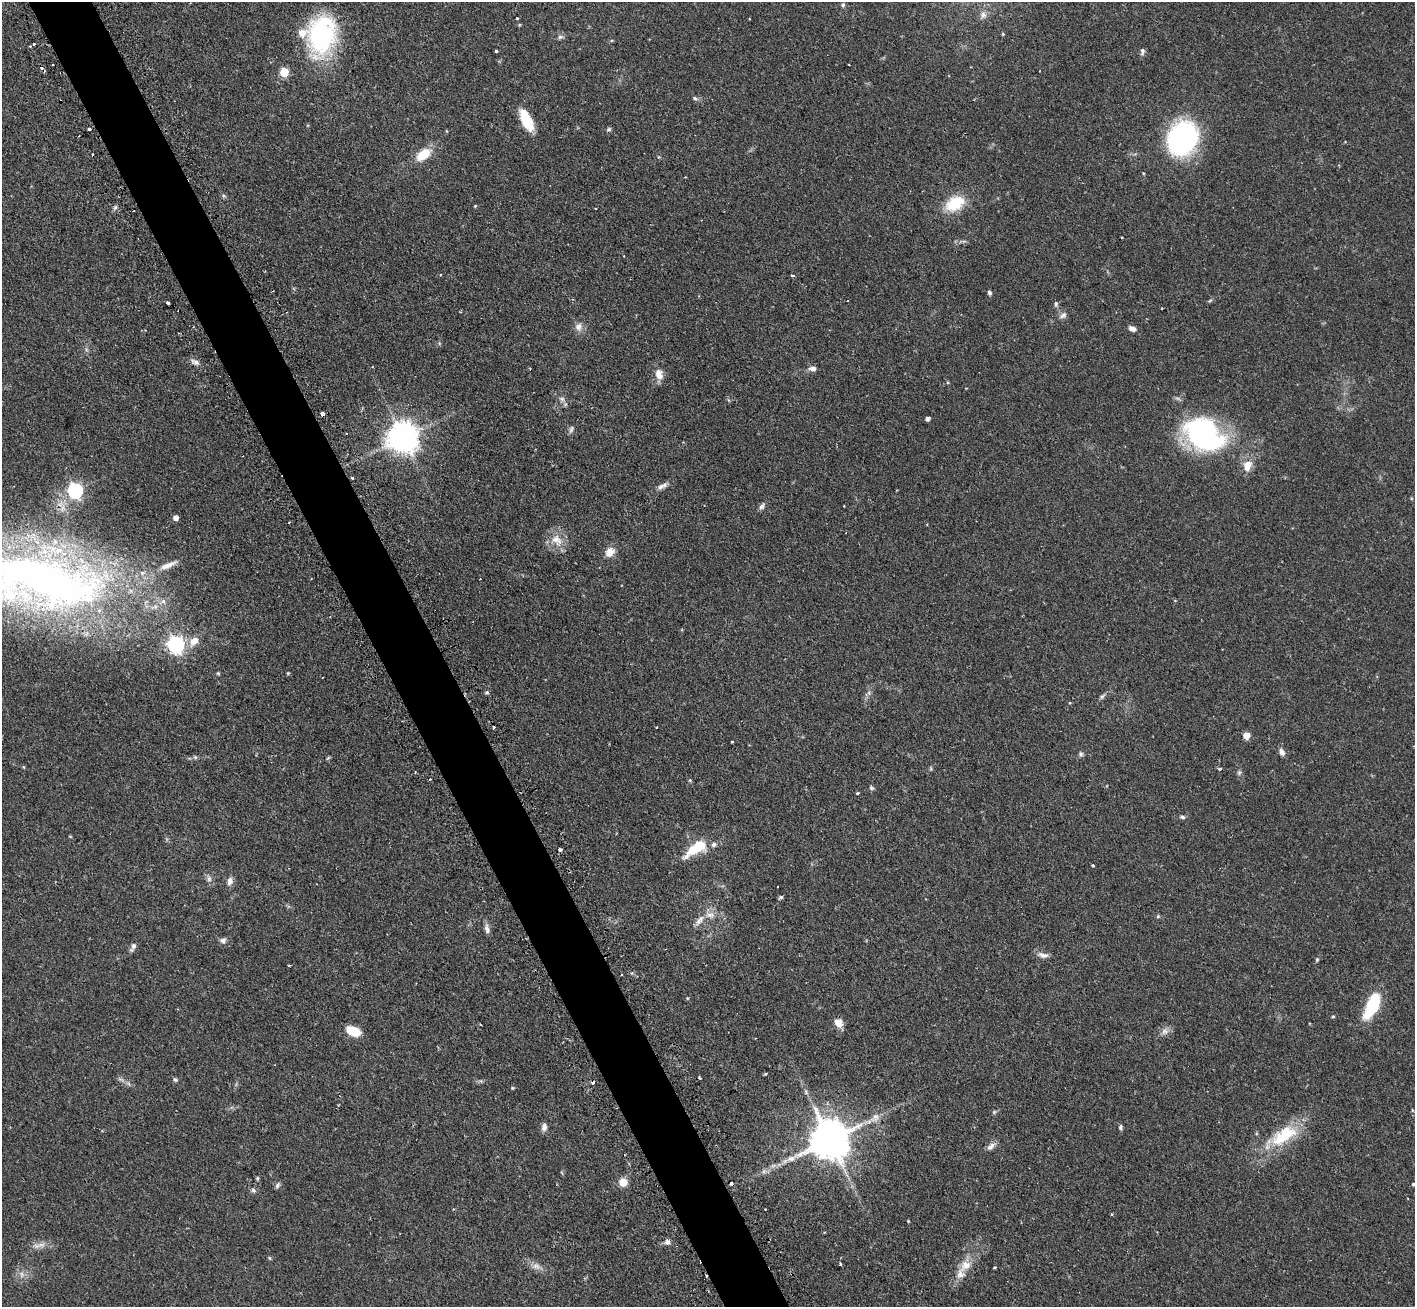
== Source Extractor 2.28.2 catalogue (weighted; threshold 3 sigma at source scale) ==
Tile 11 of 4 x 4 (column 3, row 3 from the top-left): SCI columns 2867-4279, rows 1488-2792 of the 5734 x 5719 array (HDU 1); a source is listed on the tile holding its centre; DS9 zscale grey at full resolution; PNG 1417 x 1309 px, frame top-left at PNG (2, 2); no overlay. Shown black and unused: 5% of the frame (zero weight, under 2 of 3 exposures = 4% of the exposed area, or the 3 px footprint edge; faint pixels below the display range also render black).
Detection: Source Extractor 2.28.2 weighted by HDU 2 'WHT'; one run over the whole footprint, this tile lists its part. Background 0.12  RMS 0.0059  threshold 0.0263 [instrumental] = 3 sigma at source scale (4.5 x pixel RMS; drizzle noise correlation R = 1.50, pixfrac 1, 0.05/0.05 arcsec/px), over >= 5 px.
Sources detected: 140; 1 too faint to see at this stretch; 1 inside a brighter object's white glare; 8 cosmic-ray / hot-pixel residue — not listed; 5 inside a brighter listed object's ellipse — not listed separately; the other 125 listed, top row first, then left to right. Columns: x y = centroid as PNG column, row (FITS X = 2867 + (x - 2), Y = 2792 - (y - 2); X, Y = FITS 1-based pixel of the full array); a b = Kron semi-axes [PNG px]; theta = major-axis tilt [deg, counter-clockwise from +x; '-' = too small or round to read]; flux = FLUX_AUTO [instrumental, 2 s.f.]
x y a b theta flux
843 5 5 5 - 1
983 15 10 9 - 2.8
517 18 3 3 - 0.88
1003 34 4 4 - 0.6
322 35 44 30 78 73
560 37 8 4 -7 1.2
611 40 5 3 - 0.64
34 44 3 2 - 1.1
30 46 2 2 - 0.61
496 51 3 3 - 0.76
1142 51 9 5 89 1.8
848 65 2 2 - 0.5
284 72 5 5 - 23
695 98 7 5 -28 1.2
526 120 25 10 -64 16
90 129 3 3 - 1.1
609 129 7 5 17 0.96
1182 138 26 21 62 120
423 154 20 11 37 12
955 203 25 16 30 19
475 206 4 3 - 0.56
115 207 7 5 59 1.1
964 241 7 4 18 0.97
792 275 3 3 - 1.9
989 293 6 5 - 1.2
1210 300 6 4 21 0.72
1056 304 8 5 -82 1.2
1063 315 11 7 28 2.2
579 327 12 10 83 3.6
1132 328 8 5 -23 2.8
86 349 7 4 -72 1
195 362 13 6 -21 2.6
813 369 8 6 -9 2.7
659 374 15 11 -77 5.1
562 399 8 7 - 2
323 414 4 4 - 5.8
927 419 4 4 - 2
571 429 10 6 67 1.6
1204 435 38 29 -35 120
403 437 9 9 - 920
1247 466 13 10 76 7.2
352 478 3 3 - 2.6
660 487 12 7 23 2.5
75 490 6 6 - 130
762 506 10 5 60 1.8
844 506 2 2 - 0.45
176 518 4 4 - 4.1
289 522 3 2 - 0.72
556 540 17 13 -32 8.5
610 552 12 9 49 5.6
480 579 2 2 - 0.38
41 581 176 61 -11 430
194 641 14 9 41 6.4
176 644 7 6 - 190
218 673 4 4 - 0.68
288 673 4 4 - 0.56
487 692 5 5 - 0.87
1102 696 9 5 51 1.3
1070 703 4 3 - 0.42
656 727 3 2 - 0.55
1246 735 5 5 - 10
732 742 3 2 - 0.58
1282 752 10 6 -65 2.5
1081 754 7 6 - 1.2
195 757 6 5 - 0.86
24 767 5 3 - 0.51
931 768 6 4 73 0.72
1220 769 5 4 - 0.76
1239 773 6 5 - 1.1
430 779 3 2 - 0.68
690 780 5 4 - 0.55
871 788 6 5 - 0.99
857 793 3 3 - 0.87
1182 817 7 5 -2 1.2
696 848 30 11 34 20
560 849 4 3 - 4
1093 866 3 3 - 2.5
209 879 9 6 -75 1.9
230 881 11 7 76 3
778 886 3 2 - 0.6
781 897 5 4 - 1.2
1158 916 5 5 - 0.78
700 920 18 7 57 4.3
487 929 14 6 -79 2.5
223 940 8 8 - 2
133 947 12 5 67 2.2
1043 955 15 7 -9 3
1317 960 6 4 71 0.74
289 965 3 3 - 0.7
687 998 4 4 - 0.54
1372 1007 29 13 60 25
1333 1016 4 3 - 0.65
838 1023 11 8 -42 5.4
353 1031 13 8 -21 13
1165 1031 10 8 23 3
765 1074 3 2 - 0.88
700 1078 4 3 - 0.83
175 1079 6 4 -61 0.96
512 1088 4 4 - 0.61
1412 1110 5 3 - 0.51
994 1112 6 4 46 0.8
875 1118 16 11 41 5.9
544 1127 10 7 82 2.5
1120 1127 8 5 -90 1.1
1284 1136 42 19 32 27
830 1139 13 12 - 1800
991 1146 13 7 45 2.8
785 1161 8 5 45 1.8
773 1166 7 4 19 1.4
257 1178 4 3 - 0.84
623 1182 5 5 - 21
1413 1184 3 3 - 0.67
277 1185 9 5 59 1.3
253 1190 6 4 -67 1.5
765 1209 2 2 - 0.52
1111 1214 3 3 - 0.68
908 1221 3 3 - 0.44
667 1242 6 6 - 2.2
40 1245 12 6 28 3.2
269 1258 6 4 -87 0.65
840 1264 3 3 - 0.75
965 1265 15 12 40 7.6
536 1266 11 8 -18 3.3
995 1268 3 3 - 0.84
22 1274 9 6 -88 2.6
Overlapping masked pixels (flux is a lower limit): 2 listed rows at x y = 323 414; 41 581
Isophote crosses this tile's border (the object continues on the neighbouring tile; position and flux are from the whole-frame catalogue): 1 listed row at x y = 41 581